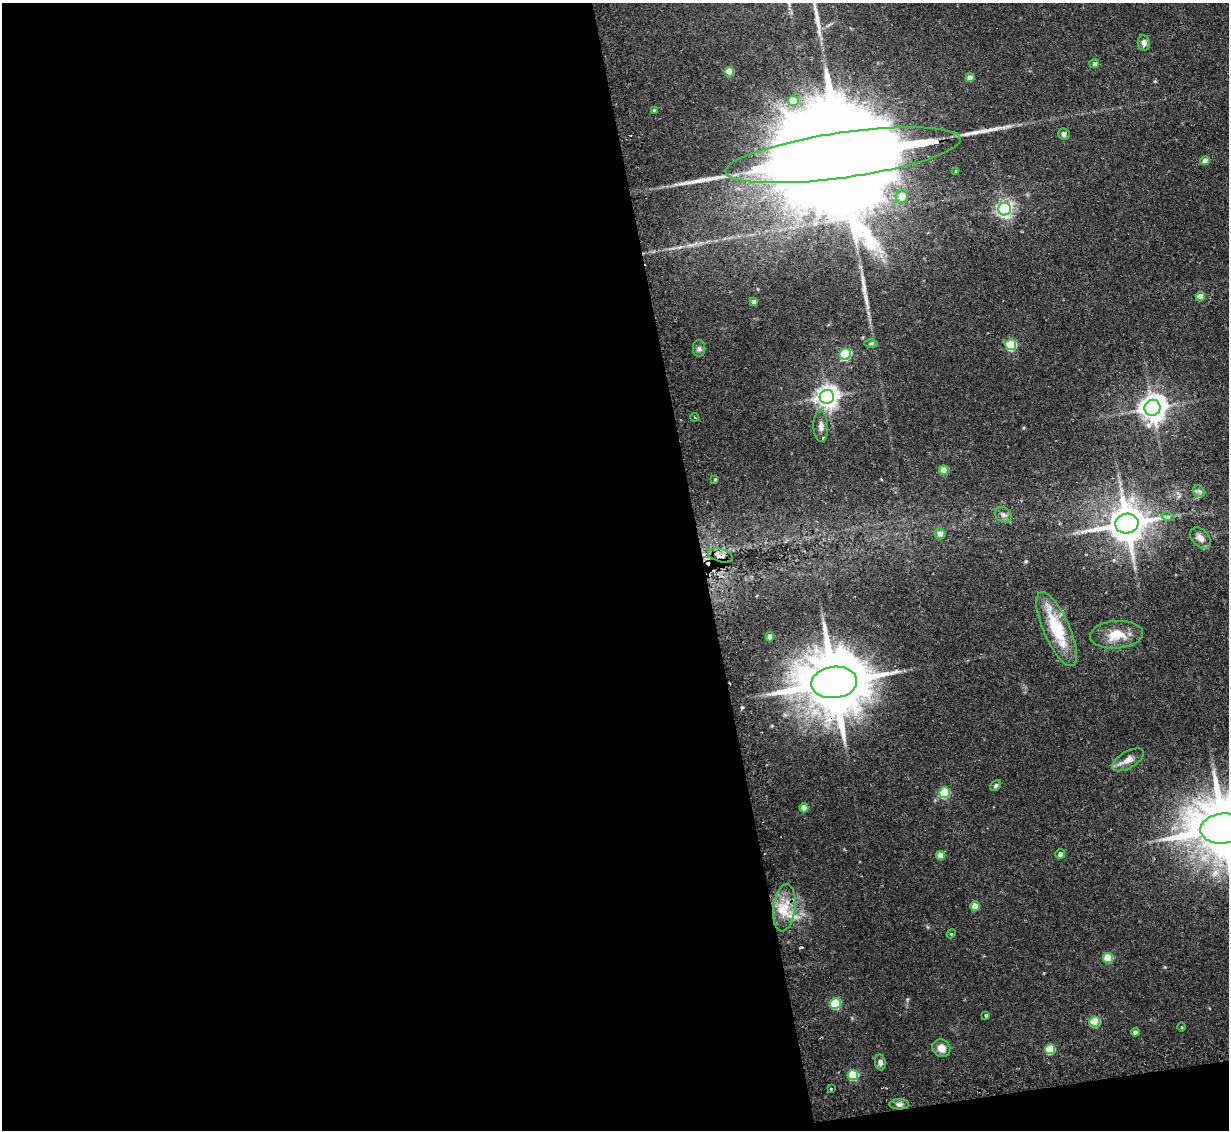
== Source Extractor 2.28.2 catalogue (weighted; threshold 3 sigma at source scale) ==
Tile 13 of 4 x 4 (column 1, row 4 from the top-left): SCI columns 33-1259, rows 159-1286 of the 4972 x 4943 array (HDU 1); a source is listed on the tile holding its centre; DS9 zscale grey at full resolution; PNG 1231 x 1132 px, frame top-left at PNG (2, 3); each listed source drawn as its Kron ellipse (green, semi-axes under 4 px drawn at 4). Shown black and unused: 58% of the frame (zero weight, under 2 of 3 exposures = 4% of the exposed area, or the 3 px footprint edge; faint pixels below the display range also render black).
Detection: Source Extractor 2.28.2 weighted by HDU 2 'WHT'; one run over the whole footprint, this tile lists its part. Background 0.137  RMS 0.0072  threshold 0.0322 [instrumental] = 3 sigma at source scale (4.5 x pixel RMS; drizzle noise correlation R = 1.50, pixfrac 1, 0.05/0.05 arcsec/px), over >= 5 px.
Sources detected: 65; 1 inside a brighter object's white glare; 4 cosmic-ray / hot-pixel residue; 2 long thin detections or spike segments (spike, bleed or trail) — neither listed nor drawn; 1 inside a brighter listed object's ellipse — not listed separately; the other 57 listed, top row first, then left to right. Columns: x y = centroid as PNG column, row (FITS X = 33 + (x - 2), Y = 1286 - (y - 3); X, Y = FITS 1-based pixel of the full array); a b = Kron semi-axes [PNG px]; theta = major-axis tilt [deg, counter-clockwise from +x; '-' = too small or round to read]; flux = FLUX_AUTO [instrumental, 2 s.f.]
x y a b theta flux
1144 43 8 6 -81 3
1094 64 5 4 - 2.6
729 72 5 5 - 19
970 78 4 4 - 6.1
793 101 5 5 - 14
654 110 4 4 - 1.5
1064 134 6 5 - 2.1
843 155 118 22 8 52000
1205 161 5 4 - 4.6
956 172 4 3 - 1.2
902 196 6 6 - 10
1005 209 6 6 - 230
1200 297 4 4 - 8.5
754 302 4 4 - 3.9
871 343 6 4 1 1.2
1011 345 5 5 - 54
699 348 8 6 89 1.9
845 354 6 5 - 63
827 397 7 7 - 490
1153 408 8 7 - 790
695 417 4 2 - 0.76
821 426 16 7 -88 4.2
944 470 5 5 - 9.6
715 480 3 2 - 0.78
1199 491 7 5 -44 1.8
1003 515 9 7 -38 2.9
1168 517 7 4 -18 1.5
1127 524 11 10 - 1900
940 534 5 5 - 4.3
1200 538 12 8 -46 4.5
721 555 12 6 -16 4.4
1057 629 40 13 -66 36
1117 635 26 14 4 15
770 637 5 4 - 4.9
834 682 23 15 7 6300
1128 760 18 8 30 6
996 786 6 4 50 1.4
944 793 6 5 - 40
804 808 4 4 - 7.7
1223 828 22 15 6 5600
1060 854 5 5 - 2.7
940 855 4 4 - 8.4
975 906 5 4 - 12
784 908 24 11 82 15
951 934 4 3 - 0.66
1108 958 5 5 - 21
835 1003 5 5 - 43
986 1015 3 3 - 1
1095 1022 5 5 - 38
1182 1027 5 3 - 0.58
1135 1032 4 4 - 2.4
941 1048 9 8 - 6
1050 1049 5 5 - 27
880 1062 8 5 -82 2.3
853 1075 5 5 - 40
831 1088 3 3 - 1.3
899 1104 10 5 0 2.2
Overlapping masked pixels (flux is a lower limit): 3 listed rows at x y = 843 155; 721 555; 834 682
Isophote crosses this tile's border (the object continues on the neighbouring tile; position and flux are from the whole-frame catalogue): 2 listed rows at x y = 843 155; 1223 828